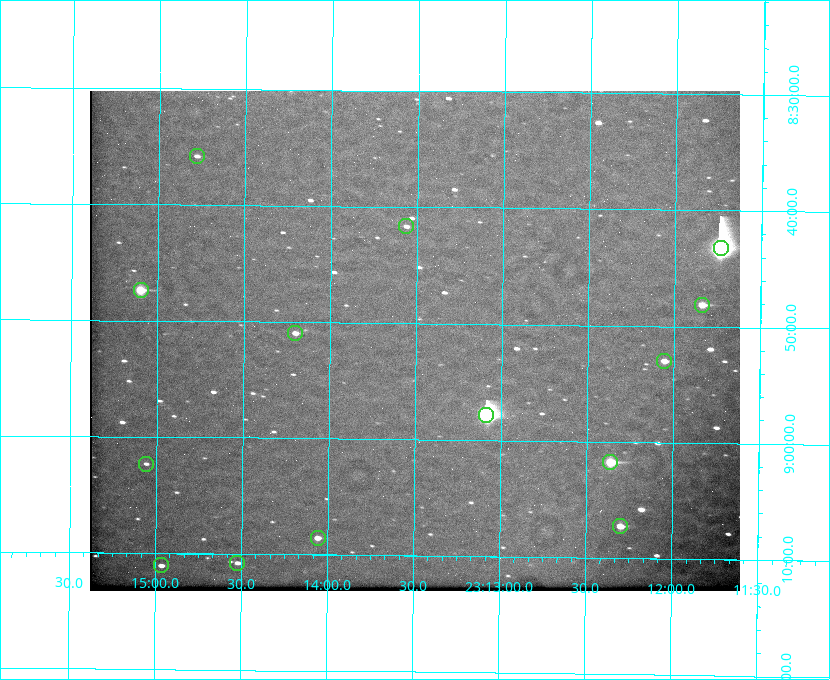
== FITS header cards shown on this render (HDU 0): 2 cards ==
NAXIS1  =                  650 / Width of table row in bytes
NAXIS2  =                  500 / Number of rows in table

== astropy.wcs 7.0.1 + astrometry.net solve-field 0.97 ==
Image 650 x 500 px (HDU 0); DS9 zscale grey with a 90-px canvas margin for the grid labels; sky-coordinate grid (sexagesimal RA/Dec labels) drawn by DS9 from the SOLVED WCS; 14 Tycho-2 reference stars matched to detected sources circled (green)
Header WCS: none
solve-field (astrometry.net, Tycho-2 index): SOLVED blind (the file carries no WCS)
Solved WCS: RA---TAN-SIP/DEC--TAN-SIP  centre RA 23:13:30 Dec +08:51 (348.38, +8.86 deg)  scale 5.16 arcsec/px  FOV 55.9' x 43.0'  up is +179 deg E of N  parity flipped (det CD > 0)
(file carries no celestial WCS; the grid is the blind solution)
Tycho-2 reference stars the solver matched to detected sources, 14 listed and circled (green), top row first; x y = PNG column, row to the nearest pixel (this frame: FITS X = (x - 90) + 1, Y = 500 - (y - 92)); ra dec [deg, ICRS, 3 dp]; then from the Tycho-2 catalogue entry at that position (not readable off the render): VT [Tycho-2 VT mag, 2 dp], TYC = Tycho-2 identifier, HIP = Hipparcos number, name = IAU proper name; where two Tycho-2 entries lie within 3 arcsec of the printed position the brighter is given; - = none
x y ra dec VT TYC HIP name
197 157 348.695 +8.597 11.30 1161-1571-1 - -
406 227 348.391 +8.694 11.47 1161-728-1 - -
721 249 347.934 +8.720 5.17 1161-1795-1 114520 -
141 291 348.775 +8.789 8.97 1161-884-1 114784 -
702 306 347.960 +8.802 9.24 1161-1027-1 - -
295 334 348.550 +8.849 10.80 1161-574-1 - -
664 362 348.014 +8.883 10.51 1161-1048-1 - -
486 416 348.271 +8.963 6.92 1161-1161-1 114608 -
610 463 348.091 +9.029 8.14 1161-448-1 114562 -
146 465 348.765 +9.039 11.87 1161-1547-1 - -
620 527 348.075 +9.120 9.77 1161-768-1 - -
318 539 348.514 +9.143 10.38 1161-1071-1 - -
237 564 348.631 +9.180 11.26 1161-1559-1 - -
161 566 348.741 +9.184 11.62 1161-452-1 - -